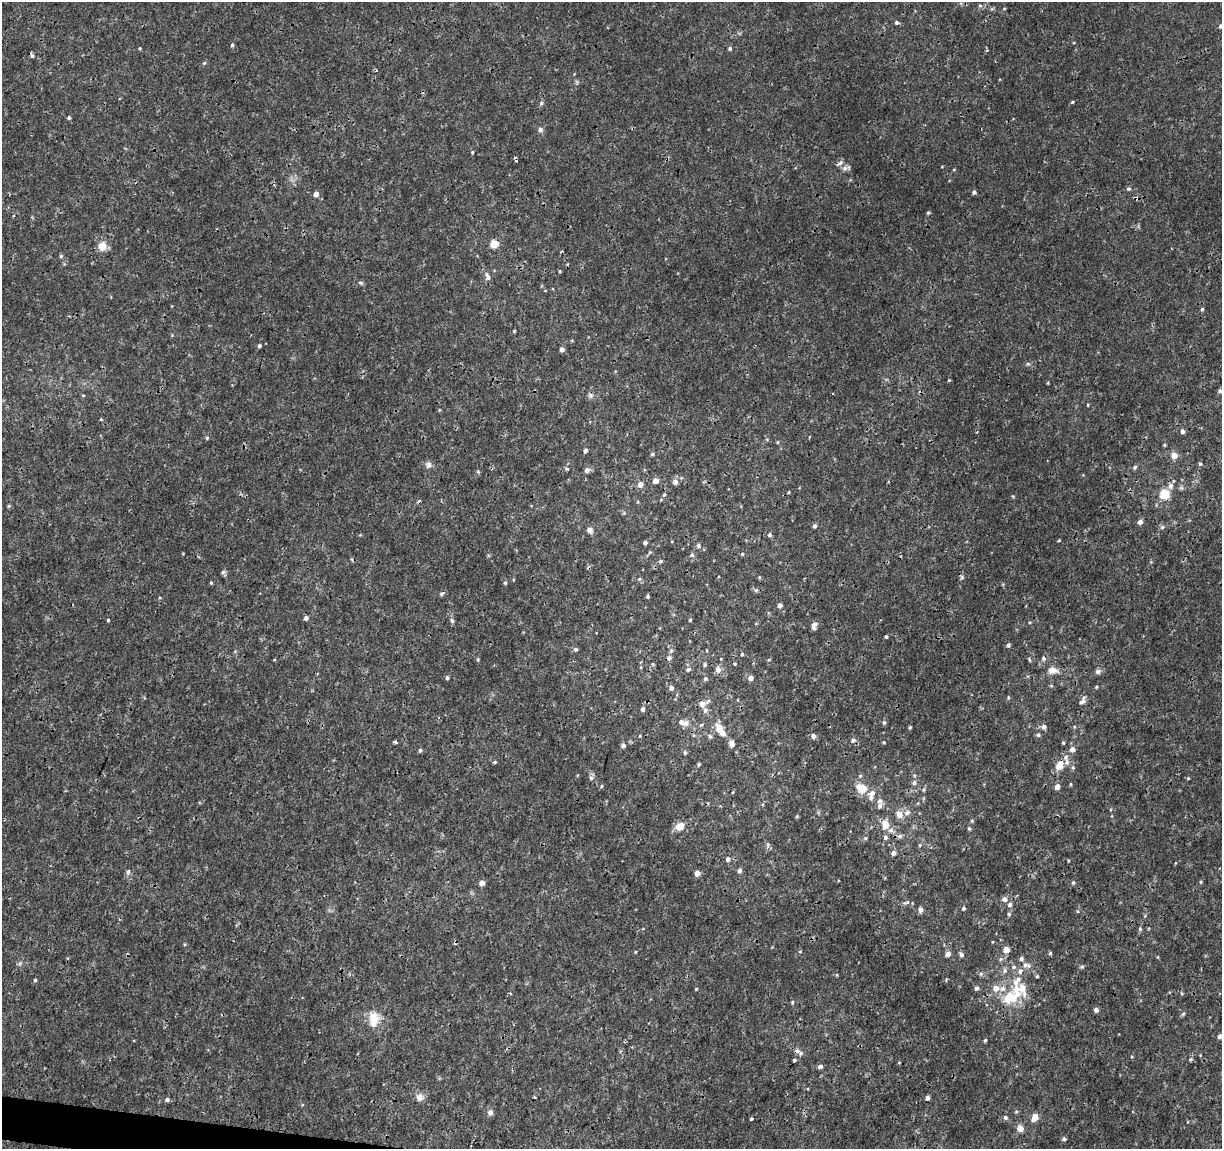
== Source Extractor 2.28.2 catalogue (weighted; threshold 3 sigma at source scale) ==
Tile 7 of 4 x 4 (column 3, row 2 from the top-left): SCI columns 2443-3662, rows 2518-3664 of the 4892 x 5096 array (HDU 1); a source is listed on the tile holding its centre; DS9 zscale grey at full resolution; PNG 1224 x 1151 px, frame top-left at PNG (2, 2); no overlay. Shown black and unused: <1% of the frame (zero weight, under 3 of 4 exposures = <1% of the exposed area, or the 3 px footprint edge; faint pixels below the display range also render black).
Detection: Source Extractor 2.28.2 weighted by HDU 2 'WHT'; one run over the whole footprint, this tile lists its part. Background 0.00125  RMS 9.5e-04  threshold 0.00428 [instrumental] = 3 sigma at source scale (4.5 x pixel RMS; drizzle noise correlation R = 1.50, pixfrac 1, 0.0396/0.0396 arcsec/px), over >= 5 px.
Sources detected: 236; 10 cosmic-ray / hot-pixel residue — not listed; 8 inside a brighter listed object's ellipse — not listed separately; the other 218 listed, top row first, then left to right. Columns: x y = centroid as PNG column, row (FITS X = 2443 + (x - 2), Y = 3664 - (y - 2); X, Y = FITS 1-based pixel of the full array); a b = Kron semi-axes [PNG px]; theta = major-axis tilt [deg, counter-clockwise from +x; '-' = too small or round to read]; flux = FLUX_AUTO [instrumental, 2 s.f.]
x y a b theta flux
980 6 6 5 - 0.18
1221 26 6 5 - 0.34
232 45 5 4 - 0.16
140 48 4 3 - 0.1
730 49 5 5 - 0.18
987 50 5 3 - 0.1
32 55 6 4 -71 0.18
204 63 5 4 - 0.12
1073 102 4 3 - 0.12
541 103 6 5 - 0.17
69 118 4 4 - 0.21
540 130 7 6 - 0.27
472 152 4 3 - 0.13
840 163 9 5 42 0.26
845 168 9 7 26 0.36
954 169 5 3 - 0.083
1129 189 5 5 - 0.16
974 192 5 5 - 0.2
316 194 5 4 - 0.57
928 213 4 4 - 0.15
494 244 5 5 - 2.8
102 246 11 10 - 1
61 256 5 4 - 0.13
560 271 4 3 - 0.095
487 276 11 6 -69 0.39
360 283 6 5 - 0.17
1202 309 5 4 - 0.14
514 331 3 3 - 0.097
172 335 5 3 - 0.084
259 346 4 4 - 0.22
562 350 4 4 - 0.41
1028 364 6 4 -41 0.14
949 380 4 3 - 0.087
1220 391 6 5 - 0.19
83 395 5 3 - 0.089
590 396 8 7 - 0.28
1088 405 4 2 - 0.084
101 419 4 4 - 0.12
1182 431 5 4 - 0.34
207 438 5 3 - 0.1
778 442 5 3 - 0.096
1164 445 4 4 - 0.11
585 450 5 4 - 0.31
652 454 5 4 - 0.15
1174 455 6 6 - 0.9
1200 464 5 5 - 0.15
428 465 10 8 88 0.36
1135 467 6 5 - 0.2
567 469 6 3 -18 0.11
587 470 6 6 - 0.37
478 472 6 3 -19 0.1
656 481 5 4 - 0.79
675 482 6 6 - 0.46
640 484 5 5 - 0.64
1171 486 9 7 76 0.46
789 492 4 3 - 0.088
664 494 5 4 - 0.14
1164 494 5 5 - 4.4
9 506 5 5 - 0.11
624 513 4 4 - 0.11
1140 522 5 5 - 0.39
815 526 5 4 - 0.22
1162 527 7 5 2 0.2
590 530 7 6 - 0.43
770 535 5 5 - 0.2
1059 540 4 3 - 0.079
645 543 4 4 - 0.25
698 545 5 5 - 0.23
650 552 5 4 - 0.11
742 554 4 4 - 0.12
692 555 6 5 - 0.22
223 572 6 5 - 0.21
759 577 5 3 - 0.089
962 577 6 5 - 0.15
639 579 6 5 - 0.15
211 583 4 4 - 0.094
505 583 4 4 - 0.12
756 590 6 4 44 0.14
441 594 6 5 - 0.19
648 596 4 3 - 0.17
160 598 4 3 - 0.086
780 605 4 4 - 0.45
306 618 5 5 - 0.26
108 620 3 3 - 0.099
452 620 5 5 - 0.26
690 620 4 3 - 0.12
814 625 9 5 77 0.42
886 637 3 3 - 0.14
1008 645 5 4 - 0.19
576 649 5 5 - 0.22
707 650 4 2 - 0.077
671 651 7 5 64 0.21
742 654 4 4 - 0.13
669 658 6 5 - 0.32
478 659 4 3 - 0.096
1029 660 6 3 -80 0.11
705 664 5 4 - 0.16
735 664 4 3 - 0.095
641 667 5 3 - 0.094
688 669 6 5 - 0.24
718 670 7 7 - 0.51
1053 670 12 8 -3 0.8
1098 671 8 7 - 0.3
447 678 4 4 - 0.21
751 678 5 5 - 0.52
705 679 6 5 - 0.18
1096 687 5 3 - 0.098
671 688 6 5 - 0.38
1008 697 5 4 - 0.11
1082 701 9 6 37 0.37
702 704 7 6 - 0.71
643 709 5 5 - 0.28
705 710 8 5 90 0.29
681 722 9 7 -21 0.41
884 723 6 5 - 0.18
701 725 5 4 - 0.12
910 727 4 3 - 0.12
1044 727 6 6 - 0.33
719 728 12 10 -72 1.2
1038 735 5 5 - 0.18
640 736 4 3 - 0.091
710 736 6 6 - 0.22
813 736 5 5 - 0.4
853 740 6 6 - 0.26
395 742 4 2 - 0.2
884 742 3 3 - 0.093
1063 743 4 4 - 0.11
732 744 6 5 - 0.59
623 745 5 5 - 0.28
1072 749 5 5 - 0.55
420 750 4 4 - 0.18
685 753 6 4 71 0.14
1066 757 10 6 52 0.43
495 762 5 3 - 0.14
699 764 5 4 - 0.14
1059 765 11 8 53 1.2
1073 767 6 5 - 0.17
914 775 5 4 - 0.13
591 778 7 6 - 0.29
1188 778 4 4 - 0.088
914 783 6 5 - 0.25
1070 784 5 3 - 0.092
601 786 5 3 - 0.1
1057 787 5 5 - 0.59
861 788 8 6 -31 2.2
924 790 6 5 - 0.15
872 793 11 8 19 0.6
880 806 9 6 81 0.45
907 813 8 7 - 0.42
899 815 8 7 - 0.75
797 816 5 4 - 0.1
885 824 9 6 87 1.3
680 826 8 7 - 1.3
969 828 5 4 - 0.14
891 830 7 6 - 0.32
900 836 8 6 17 0.26
885 837 5 5 - 0.26
866 838 6 3 70 0.12
768 845 7 4 -72 0.19
920 845 5 4 - 0.12
893 853 5 5 - 0.37
728 859 5 5 - 0.3
128 871 7 5 88 0.24
739 871 5 4 - 0.35
697 873 4 4 - 0.81
1073 882 5 4 - 0.15
1201 882 4 4 - 0.1
482 883 5 5 - 0.52
1004 899 6 5 - 0.49
906 903 10 5 22 0.24
1010 905 6 5 - 0.27
921 909 6 5 - 0.36
963 909 5 4 - 0.16
1009 914 5 5 - 0.15
1140 929 6 5 - 0.15
1006 949 5 5 - 1
800 951 5 3 - 0.08
1050 953 5 5 - 0.14
948 954 5 5 - 0.55
961 954 6 5 - 0.29
1000 959 7 5 22 0.22
1021 959 5 5 - 0.25
20 963 6 5 - 0.18
1014 967 7 5 0 0.26
1082 967 6 4 20 0.15
1005 971 8 6 75 0.29
1020 971 9 7 55 0.43
981 974 6 5 - 0.19
1037 976 4 3 - 0.14
946 979 5 3 - 0.092
1018 979 8 7 - 0.44
35 980 4 3 - 0.14
976 988 6 5 - 0.25
996 988 7 6 - 0.75
696 989 4 3 - 0.078
510 993 4 3 - 0.087
1182 993 5 4 - 0.093
1009 997 17 13 35 2.5
792 1002 5 4 - 0.13
1096 1010 5 4 - 0.33
1183 1014 6 5 - 0.16
374 1019 19 12 85 1.7
1219 1036 5 4 - 0.25
985 1040 4 4 - 0.13
801 1053 7 6 - 0.24
1191 1059 5 3 - 0.12
794 1060 3 3 - 0.23
820 1066 6 4 24 0.29
419 1097 10 9 - 0.57
927 1098 5 4 - 0.29
167 1099 6 5 - 0.24
1016 1111 5 5 - 0.13
490 1112 8 7 - 0.34
1005 1117 5 5 - 0.21
1035 1117 6 5 - 1.3
751 1118 4 3 - 0.15
1020 1128 5 5 - 1
1064 1139 5 4 - 0.21
Overlapping masked pixels (flux is a lower limit): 3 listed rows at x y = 494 244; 1171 486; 1059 765
Isophote crosses this tile's border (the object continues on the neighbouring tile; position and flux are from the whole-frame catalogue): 1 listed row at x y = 1221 26